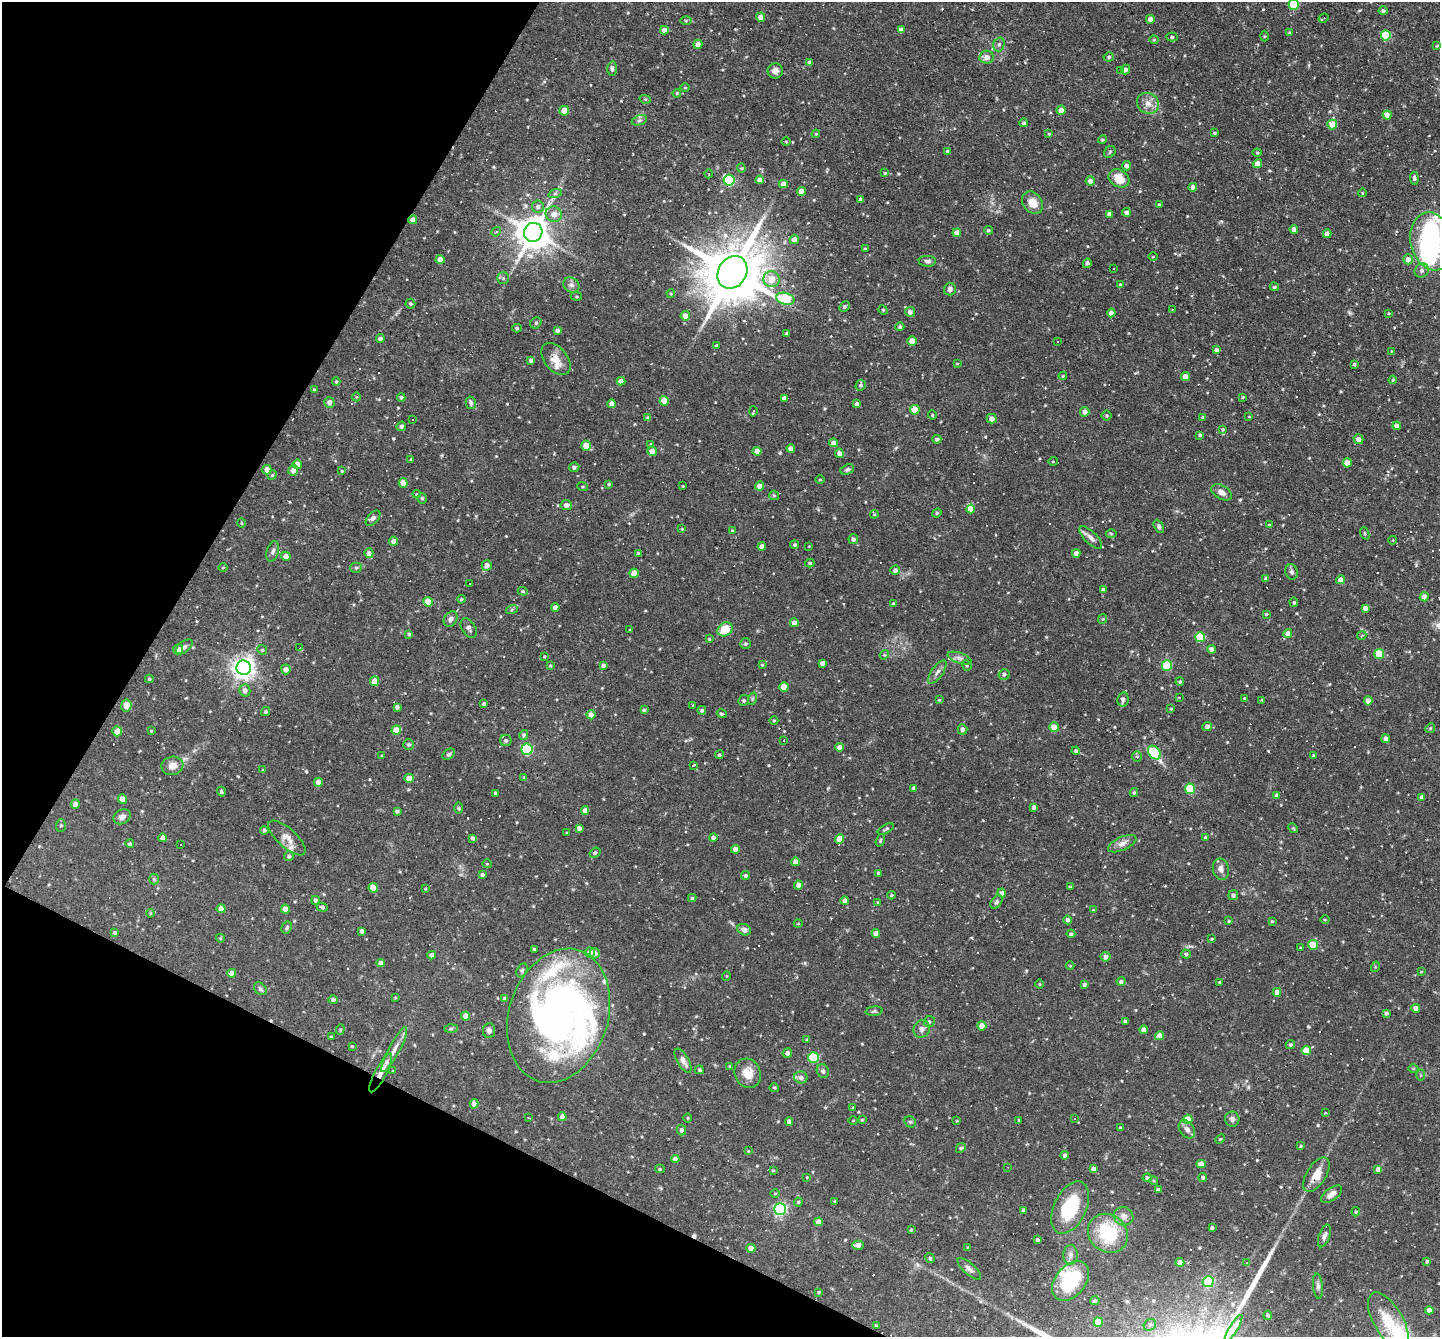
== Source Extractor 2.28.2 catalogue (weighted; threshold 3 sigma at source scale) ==
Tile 9 of 4 x 4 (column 1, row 3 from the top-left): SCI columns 1-1438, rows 1614-2948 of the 5750 x 5760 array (HDU 1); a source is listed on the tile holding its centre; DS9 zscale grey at full resolution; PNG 1442 x 1339 px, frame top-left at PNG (2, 2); each listed source drawn as its Kron ellipse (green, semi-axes under 4 px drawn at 4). Shown black and unused: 23% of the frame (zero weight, under 3 of 4 exposures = <1% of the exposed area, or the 3 px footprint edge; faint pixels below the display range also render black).
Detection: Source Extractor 2.28.2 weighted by HDU 2 'WHT'; one run over the whole footprint, this tile lists its part. Background 0.0762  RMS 0.0046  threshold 0.0208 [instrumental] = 3 sigma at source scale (4.5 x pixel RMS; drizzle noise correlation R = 1.50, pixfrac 1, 0.05/0.05 arcsec/px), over >= 5 px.
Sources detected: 559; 3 inside a brighter object's white glare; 47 cosmic-ray / hot-pixel residue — neither listed nor drawn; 11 inside a brighter listed object's ellipse — not listed separately; the other 498 listed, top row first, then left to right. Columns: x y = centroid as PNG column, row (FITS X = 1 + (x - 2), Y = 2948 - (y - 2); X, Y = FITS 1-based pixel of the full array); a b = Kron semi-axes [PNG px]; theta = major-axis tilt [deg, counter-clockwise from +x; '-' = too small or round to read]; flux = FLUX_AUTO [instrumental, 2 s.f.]
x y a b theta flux
1294 4 5 5 - 19
1383 11 4 4 - 1
761 17 4 4 - 3
1323 18 5 2 - 0.55
1150 19 4 4 - 2.5
686 21 6 4 0 0.64
664 30 4 4 - 2.7
901 30 4 4 - 2.7
1290 33 4 3 - 0.8
1386 35 5 5 - 26
1264 36 5 3 - 0.44
1172 37 5 4 - 0.86
1154 40 4 4 - 0.46
698 44 5 4 - 3.4
999 44 7 5 73 1.1
1437 46 4 3 - 0.49
987 57 7 6 - 2.6
1109 57 5 4 - 0.86
810 62 3 3 - 1.3
612 69 7 5 -88 1.1
1125 69 5 4 - 1.5
775 71 7 7 - 2.2
1121 71 3 3 - 7.4
685 88 5 3 - 0.44
677 93 4 3 - 0.54
645 99 6 3 -17 0.53
1148 103 11 10 - 3.7
1061 110 4 4 - 3.5
564 111 5 4 - 5.2
1387 115 4 4 - 3.3
639 120 8 5 19 1.1
1024 123 4 4 - 0.9
1332 125 5 4 - 13
1214 133 4 3 - 0.6
816 134 4 3 - 0.44
1049 134 4 3 - 0.48
1103 140 4 4 - 0.56
786 142 5 3 - 0.4
947 151 3 3 - 0.68
1110 152 6 5 - 0.74
1257 153 4 4 - 0.5
1257 164 5 4 - 3.1
1127 166 4 4 - 1.6
741 168 4 4 - 0.49
885 173 4 3 - 0.47
709 174 4 3 - 0.38
1119 178 11 8 -29 7.2
1414 178 6 4 -84 1.1
729 180 5 5 - 39
760 180 4 4 - 3.2
1090 181 4 4 - 2.2
783 184 4 4 - 2.8
1193 187 4 4 - 2.3
801 191 4 4 - 4.2
1362 193 4 3 - 0.34
555 194 7 4 19 0.88
860 199 4 4 - 0.83
1033 203 12 9 -52 5.3
1159 205 3 3 - 0.56
538 207 6 6 - 1.3
1127 212 4 4 - 2.3
554 214 8 7 - 3.9
1109 214 4 4 - 1.8
413 220 4 4 - 3.3
1294 229 4 4 - 2.6
988 230 4 4 - 0.75
496 232 5 4 - 0.61
533 232 10 9 - 940
957 233 4 4 - 4.6
1327 234 4 4 - 3
794 239 5 4 - 3.4
1432 241 29 21 -77 72
865 248 4 2 - 0.34
1153 257 4 3 - 0.4
440 259 4 4 - 4.4
1408 259 5 5 - 3.1
927 261 8 5 -1 1.4
1087 263 5 4 - 1.2
1113 269 2 2 - 0.3
1422 270 7 6 - 1.5
732 272 17 14 57 3300
503 278 6 6 - 0.92
771 279 8 8 - 6.4
571 285 8 7 - 1.6
1120 285 3 3 - 0.62
1274 287 5 4 - 0.59
950 289 6 6 - 1.4
671 294 4 4 - 0.58
576 296 6 4 -6 0.55
785 299 9 5 -15 31
410 304 5 5 - 0.63
844 307 5 4 - 0.89
1172 309 4 2 - 0.31
883 310 5 4 - 0.59
910 312 5 5 - 1.9
1111 313 4 4 - 3.2
1388 314 3 3 - 0.7
685 316 5 4 - 3.7
536 323 6 5 - 0.72
900 327 4 4 - 0.96
517 328 5 4 - 0.63
557 330 4 4 - 1.4
787 334 4 3 - 1.2
380 338 4 4 - 1.4
912 341 4 4 - 6.2
1057 341 3 3 - 0.71
716 345 3 2 - 0.38
1216 350 4 4 - 1.2
1391 351 4 2 - 0.28
556 359 18 11 -51 5.3
531 360 4 4 - 1.4
957 363 4 3 - 0.38
1354 364 4 4 - 0.59
1063 376 4 4 - 0.4
1185 377 4 4 - 4.2
1393 380 4 3 - 0.67
621 381 4 4 - 3.2
336 382 4 4 - 0.51
861 385 5 5 - 1
314 389 3 3 - 0.4
356 397 4 3 - 0.48
401 397 4 4 - 0.98
1243 397 4 3 - 0.49
784 398 4 4 - 1.6
664 401 4 4 - 7.1
329 402 5 5 - 2.3
471 403 6 5 - 1.2
612 404 4 4 - 3.1
857 404 4 4 - 1.5
915 410 5 5 - 12
753 411 5 3 - 1.7
1085 412 5 4 - 2.1
932 415 4 4 - 0.55
1107 415 5 5 - 0.59
1202 417 4 3 - 0.56
1249 417 4 2 - 0.27
648 418 4 4 - 1
992 419 5 5 - 2.9
412 420 3 3 - 1.9
401 426 5 4 - 1.2
1397 426 4 4 - 2.7
1222 429 4 4 - 0.66
1200 435 4 3 - 0.68
937 439 4 4 - 1.1
1358 439 5 4 - 2.6
833 443 4 4 - 2.8
651 444 4 3 - 0.58
586 446 5 5 - 5.4
791 448 4 4 - 2.6
652 451 5 4 - 3.5
757 451 4 4 - 3.6
839 453 4 4 - 1.8
411 460 3 2 - 0.54
1053 461 5 3 - 0.36
1347 463 4 4 - 4.2
297 464 5 4 - 3.1
574 467 5 4 - 1.2
267 470 5 4 - 2.7
293 470 5 5 - 2.9
847 470 7 5 20 1
342 471 3 3 - 0.37
272 475 5 4 - 0.63
820 480 5 3 - 0.42
403 483 5 4 - 3.3
609 484 4 3 - 0.46
683 486 3 3 - 0.33
759 486 5 4 - 3.1
583 487 5 3 - 0.45
1222 492 11 6 -30 2.6
417 494 4 4 - 0.49
774 495 5 4 - 0.57
422 498 5 4 - 0.67
566 505 5 5 - 2
971 509 4 4 - 3.8
937 513 5 4 - 0.51
874 514 4 4 - 0.59
373 518 9 5 47 1.4
241 523 5 3 - 0.44
1269 525 4 3 - 0.58
1159 526 7 4 -63 1.3
682 529 4 4 - 0.43
732 530 3 3 - 0.45
1111 533 5 3 - 0.57
1365 533 6 4 -69 0.6
1091 537 15 6 -44 2.3
853 539 5 4 - 1.3
1393 540 4 3 - 0.3
394 541 4 4 - 3.1
795 545 4 4 - 0.92
762 546 4 4 - 2.4
809 546 3 2 - 0.3
273 551 10 6 74 1.5
369 553 5 4 - 2.3
638 553 3 3 - 0.44
1076 553 4 4 - 2.8
286 556 5 4 - 2.9
810 563 4 3 - 0.71
487 565 5 5 - 2.3
223 567 5 3 - 0.43
356 568 5 5 - 0.68
895 570 4 4 - 1.6
1292 572 8 6 -75 1.3
634 573 4 4 - 6.8
1266 579 4 3 - 1.3
1341 580 4 4 - 3
469 583 3 3 - 1.3
1103 590 4 4 - 1.3
523 591 5 4 - 0.59
1424 597 4 4 - 3.6
461 599 4 3 - 0.54
428 602 5 4 - 8.1
1294 602 5 4 - 0.56
893 603 3 3 - 0.45
555 607 4 4 - 2.5
1365 608 4 4 - 3.1
512 609 6 4 21 0.73
1266 614 3 3 - 0.55
451 619 8 6 57 1.6
1103 619 5 4 - 0.48
794 623 4 4 - 2.6
469 628 10 6 -57 1.6
725 629 8 6 38 9.7
630 630 3 3 - 0.41
409 634 4 4 - 0.75
1288 634 4 4 - 3.9
1362 636 5 3 - 0.37
1200 637 5 5 - 20
709 639 3 3 - 0.5
746 644 5 5 - 0.9
184 647 9 5 39 1.6
300 648 3 3 - 0.94
178 649 5 5 - 3.4
1212 649 4 4 - 3.1
262 650 5 4 - 0.64
1379 654 5 4 - 13
884 655 5 4 - 0.43
544 656 3 3 - 0.4
960 658 12 5 -18 1.8
822 663 4 4 - 1.9
550 665 4 3 - 0.46
603 665 4 4 - 1.3
762 665 4 3 - 0.48
967 665 5 4 - 0.65
1167 665 5 5 - 25
244 668 7 7 - 330
286 669 5 5 - 2.7
937 672 13 6 55 1.9
1004 674 5 5 - 1.2
149 679 4 4 - 0.66
374 681 5 4 - 5
1180 682 4 4 - 0.87
784 687 4 4 - 7.2
245 690 6 5 - 2.1
1179 697 3 3 - 0.5
1244 698 3 3 - 0.39
752 699 6 4 72 0.64
1123 699 7 5 77 1.5
744 700 5 5 - 0.81
939 700 3 3 - 0.43
1262 700 4 3 - 0.45
1368 701 4 4 - 2.9
484 704 4 3 - 1.1
126 705 6 5 - 4.5
692 705 3 2 - 0.64
397 707 4 4 - 1.2
1171 709 4 3 - 0.49
644 710 4 3 - 0.84
702 710 4 4 - 0.99
266 711 5 4 - 0.93
722 714 5 3 - 0.73
591 715 4 4 - 3.1
774 720 4 3 - 0.47
1207 726 5 4 - 1.7
1054 727 5 4 - 4.3
1430 728 5 4 - 0.61
962 729 5 5 - 1.6
396 730 5 4 - 6.4
117 731 5 4 - 5.6
151 731 3 3 - 0.4
524 735 5 4 - 0.99
1386 739 4 4 - 2.6
506 740 6 5 - 1.1
783 740 3 3 - 1.1
409 744 5 5 - 0.74
840 747 4 4 - 2.7
527 749 5 5 - 40
1076 751 4 4 - 1
1154 753 7 5 -51 26
448 754 7 4 39 0.82
719 755 4 4 - 0.77
1313 755 3 3 - 0.48
382 756 3 3 - 0.46
1137 757 5 5 - 0.67
172 766 11 9 10 3.6
693 766 3 3 - 3.3
262 770 4 2 - 0.32
524 777 4 3 - 0.36
409 778 4 4 - 5.4
318 782 4 4 - 3.3
914 788 4 3 - 1.3
1190 789 5 5 - 23
221 792 5 4 - 0.81
1134 792 4 3 - 0.63
496 793 4 4 - 1
1277 795 4 4 - 1.6
1422 797 4 4 - 1.5
122 799 4 4 - 3
75 804 4 4 - 2.8
1034 807 4 3 - 1.6
459 808 6 4 -89 0.57
585 810 4 4 - 2.7
397 811 4 3 - 1.1
122 817 9 7 29 2.2
61 825 6 5 - 0.83
579 828 4 4 - 1.7
1293 828 5 4 - 0.52
886 829 9 3 30 0.74
264 830 4 3 - 0.82
567 832 3 3 - 0.43
713 837 4 3 - 1.2
1205 837 3 3 - 0.55
163 838 4 4 - 2.1
287 838 24 9 -42 4.5
473 838 4 4 - 1.3
840 839 5 4 - 7.3
880 840 6 4 71 0.64
130 844 4 4 - 0.85
180 844 3 3 - 2.9
1122 844 15 6 24 2.5
735 849 4 4 - 3.7
595 853 6 4 39 0.81
289 856 5 5 - 1.1
796 862 4 4 - 3
487 864 5 3 - 0.36
1221 869 11 8 -77 2.3
878 873 4 3 - 0.92
482 875 4 4 - 1
745 875 4 4 - 0.92
154 879 5 5 - 0.69
799 885 4 4 - 3
1070 887 3 3 - 0.5
373 888 5 4 - 6.4
425 889 4 3 - 0.37
1002 893 4 4 - 2.2
892 895 4 4 - 0.5
1233 895 5 5 - 1.1
692 898 4 4 - 0.65
315 900 4 4 - 1.1
845 901 4 4 - 2.7
877 902 4 2 - 0.28
996 902 7 5 53 1.1
322 907 6 4 -19 0.99
221 909 4 4 - 4
285 909 4 4 - 4
1093 910 4 3 - 0.4
150 913 4 3 - 0.4
1068 920 4 4 - 1.2
1325 920 4 3 - 0.42
1229 921 4 3 - 0.49
1272 921 3 3 - 0.57
798 924 4 3 - 0.35
287 928 6 5 - 0.84
744 930 7 5 -23 2.3
362 931 4 4 - 1.5
115 933 4 3 - 0.84
876 933 4 4 - 3.8
1071 934 4 3 - 0.85
220 938 4 4 - 0.5
1212 939 3 3 - 0.45
1313 945 5 4 - 9.6
1301 948 3 2 - 0.45
534 949 3 3 - 0.57
590 952 5 5 - 3.1
595 953 5 5 - 3.2
1186 954 4 4 - 0.75
432 955 4 4 - 2.2
1106 957 5 4 - 2.3
381 963 4 4 - 2.5
1070 966 4 3 - 0.36
1375 967 5 3 - 0.43
522 970 7 5 63 0.87
1421 972 3 2 - 0.4
232 973 4 4 - 2.7
726 976 5 3 - 0.36
1121 981 4 4 - 1.2
1220 982 3 3 - 0.55
1040 984 4 3 - 0.41
1084 984 4 4 - 1.1
260 989 7 5 -45 1
1277 992 4 4 - 2.8
395 998 3 2 - 0.4
505 999 4 4 - 1.9
333 1000 5 4 - 1.2
1416 1008 4 4 - 2.8
874 1011 8 4 6 0.8
1386 1013 4 4 - 1
466 1016 4 4 - 4.5
558 1016 68 49 73 220
1125 1021 4 4 - 0.83
929 1022 5 5 - 0.84
982 1026 4 4 - 3.9
340 1029 5 4 - 0.53
451 1029 6 4 2 0.71
922 1029 9 8 - 2
489 1030 7 6 - 1.5
1143 1030 4 4 - 2.5
1160 1036 4 4 - 4
331 1037 3 3 - 0.62
806 1040 4 4 - 0.47
1290 1045 5 4 - 0.72
352 1046 3 3 - 0.39
394 1050 25 5 62 4
1306 1051 5 4 - 7.8
787 1053 5 4 - 1.6
813 1057 5 5 - 28
683 1061 13 6 -60 2.7
730 1067 3 3 - 0.67
1413 1068 5 3 - 0.46
699 1070 4 4 - 0.87
393 1071 4 3 - 0.37
823 1071 7 6 - 1.2
381 1073 22 5 62 4.4
748 1073 15 13 -65 5.9
1421 1075 6 4 90 0.66
801 1077 7 6 - 1.8
774 1088 5 4 - 0.58
474 1104 5 4 - 2.7
853 1107 3 3 - 0.43
1325 1113 3 2 - 0.35
528 1117 3 2 - 0.39
562 1117 4 4 - 2.4
688 1118 4 3 - 0.39
1075 1118 3 3 - 0.63
1188 1119 4 4 - 7.7
1232 1119 7 7 - 1.7
853 1120 4 3 - 0.36
862 1120 4 3 - 0.52
1019 1120 4 3 - 0.37
789 1121 4 4 - 1.8
957 1121 4 2 - 0.34
910 1122 6 5 - 0.69
1120 1128 3 3 - 0.51
1187 1129 10 7 -53 2.2
681 1130 5 4 - 1.3
1220 1139 5 3 - 0.47
1301 1146 4 4 - 0.55
961 1148 5 4 - 0.62
748 1151 4 3 - 0.39
1065 1155 4 4 - 1.2
675 1159 4 4 - 2.6
1201 1164 4 4 - 3.7
1007 1167 4 2 - 0.33
660 1169 5 4 - 0.62
1093 1169 4 4 - 2.4
1378 1169 4 4 - 2.4
773 1170 3 3 - 0.46
1316 1175 19 9 58 6
807 1177 4 3 - 0.34
1203 1177 4 4 - 0.98
1147 1178 4 4 - 1
1154 1181 4 3 - 0.41
1158 1190 4 3 - 1.6
775 1194 5 3 - 0.42
1332 1194 12 6 35 3.2
835 1201 4 2 - 0.37
798 1202 4 4 - 0.51
1070 1208 28 16 64 20
780 1209 6 6 - 72
1024 1211 4 3 - 1.7
1356 1212 5 4 - 0.56
1124 1216 10 9 - 2.8
818 1222 4 4 - 3.2
1212 1228 4 3 - 0.92
911 1230 3 3 - 0.43
1108 1233 21 18 -39 25
1324 1236 12 5 69 1.5
1037 1240 3 3 - 0.91
858 1245 6 4 0 2.5
751 1248 4 4 - 3.5
968 1248 3 3 - 0.57
1071 1255 10 7 88 1.7
930 1258 5 4 - 0.83
1427 1261 4 3 - 0.65
1180 1262 4 4 - 3.3
1246 1262 3 3 - 5
969 1269 15 5 -42 1.8
1070 1281 22 15 51 26
1208 1282 5 5 - 41
1318 1286 13 5 -83 1.5
819 1292 3 3 - 0.51
1095 1301 5 4 - 1.1
1429 1310 4 4 - 2.9
1268 1315 5 4 - 0.75
1388 1321 32 14 -60 14
1098 1322 4 4 - 9.7
1150 1325 6 5 - 1.2
876 1326 4 3 - 0.66
1233 1328 15 2 59 1600
Overlapping masked pixels (flux is a lower limit): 3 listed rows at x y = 413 220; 558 1016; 381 1073
Isophote crosses this tile's border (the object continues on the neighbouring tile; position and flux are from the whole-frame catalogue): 3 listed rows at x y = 1294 4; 1432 241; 1233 1328